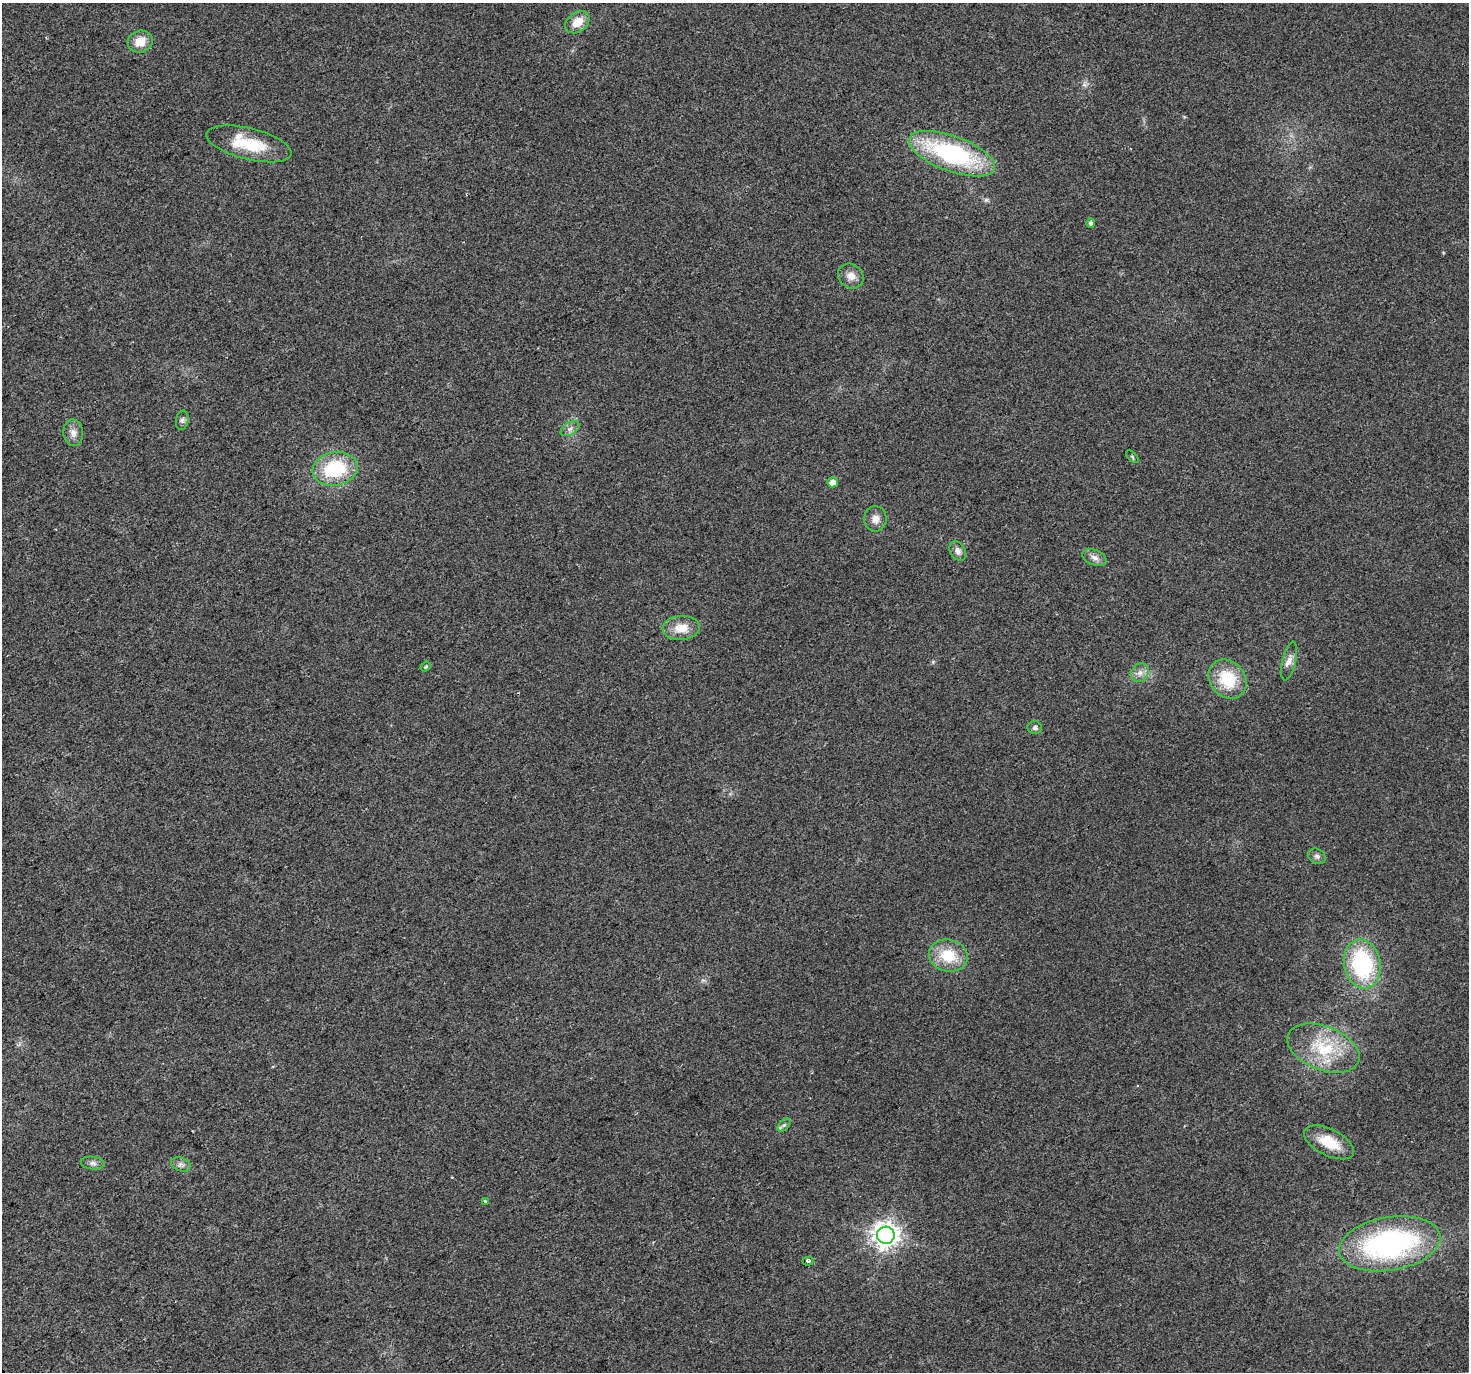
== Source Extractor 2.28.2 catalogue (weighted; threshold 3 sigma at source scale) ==
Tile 7 of 4 x 4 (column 3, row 2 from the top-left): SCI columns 2935-4401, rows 2918-4287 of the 5867 x 5772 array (HDU 1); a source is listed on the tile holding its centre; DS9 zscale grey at full resolution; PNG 1471 x 1374 px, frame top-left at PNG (2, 3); each listed source drawn as its Kron ellipse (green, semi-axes under 4 px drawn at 4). Shown black and unused: <1% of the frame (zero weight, under 2 of 3 exposures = <1% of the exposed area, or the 3 px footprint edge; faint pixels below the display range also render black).
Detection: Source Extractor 2.28.2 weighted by HDU 2 'WHT'; one run over the whole footprint, this tile lists its part. Background 0.0273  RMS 0.0062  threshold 0.0278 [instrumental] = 3 sigma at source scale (4.5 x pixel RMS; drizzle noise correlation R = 1.50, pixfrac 1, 0.0396/0.0396 arcsec/px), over >= 5 px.
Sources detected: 33; all 33 listed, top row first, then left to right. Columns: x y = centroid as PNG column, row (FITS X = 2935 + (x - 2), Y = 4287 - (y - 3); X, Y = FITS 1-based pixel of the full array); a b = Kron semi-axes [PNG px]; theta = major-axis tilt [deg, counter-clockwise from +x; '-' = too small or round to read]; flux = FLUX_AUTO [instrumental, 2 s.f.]
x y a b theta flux
577 22 13 9 37 9.7
140 42 13 11 17 9.3
249 144 44 15 -14 28
952 154 45 17 -20 90
1091 223 5 4 - 2
851 276 13 11 -41 5.4
182 420 10 6 79 1.8
570 429 10 6 31 2.7
73 433 13 10 -85 4.3
1132 457 8 3 -45 0.78
335 469 23 16 10 40
833 482 5 5 - 4.8
875 519 12 11 - 4.7
958 551 10 7 -59 3.1
1094 558 12 7 -22 3.3
681 628 18 12 3 11
1289 661 20 6 76 4.2
426 667 5 4 - 1.1
1140 673 10 8 54 3.8
1227 679 21 17 -50 25
1035 728 7 6 - 1.8
1317 856 9 7 -29 2.1
948 956 19 16 -13 21
1362 964 25 18 -79 67
1323 1048 38 22 -21 32
784 1125 8 4 44 1.4
1329 1142 27 13 -26 17
93 1163 12 6 -6 2.4
181 1164 10 6 -20 2.4
485 1201 4 3 - 3.8
886 1235 9 8 - 580
1390 1244 51 26 10 130
808 1261 5 4 - 1.3
Isophote crosses this tile's border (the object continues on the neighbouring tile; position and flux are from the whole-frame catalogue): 1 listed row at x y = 1390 1244